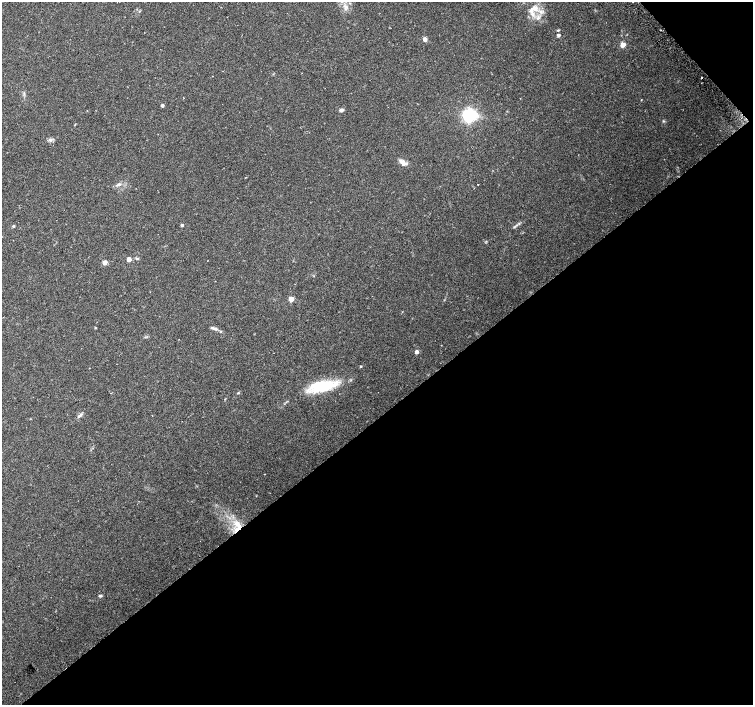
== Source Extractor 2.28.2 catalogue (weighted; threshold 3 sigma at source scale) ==
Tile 12 of 4 x 4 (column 4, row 3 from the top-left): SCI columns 4541-6042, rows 1637-3041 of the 6068 x 6021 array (HDU 1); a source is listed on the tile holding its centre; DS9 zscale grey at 2 x 2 block average (1 PNG px = mean of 2 x 2 image px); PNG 755 x 707 px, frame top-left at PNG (2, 2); no overlay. Shown black and unused: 42% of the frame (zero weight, under 2 of 3 exposures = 2% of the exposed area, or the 3 px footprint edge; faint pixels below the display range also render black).
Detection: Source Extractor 2.28.2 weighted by HDU 2 'WHT'; one run over the whole footprint, this tile lists its part. Background 0.0845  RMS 0.012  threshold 0.0519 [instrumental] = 3 sigma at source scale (4.5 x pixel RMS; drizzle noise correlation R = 1.50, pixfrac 1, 0.0396/0.0396 arcsec/px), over >= 5 px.
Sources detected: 31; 1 inside a brighter object's white glare — not listed; the other 30 listed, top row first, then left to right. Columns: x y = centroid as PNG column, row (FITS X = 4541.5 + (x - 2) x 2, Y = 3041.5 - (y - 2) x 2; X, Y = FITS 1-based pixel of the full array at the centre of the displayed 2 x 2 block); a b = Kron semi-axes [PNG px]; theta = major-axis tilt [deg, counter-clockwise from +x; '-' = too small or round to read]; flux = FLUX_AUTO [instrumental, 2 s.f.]
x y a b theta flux
534 8 11 8 -12 29
538 18 4 3 - 4.3
558 30 3 3 - 2.1
558 35 3 3 - 6
425 39 3 3 - 14
623 45 3 3 - 32
701 78 2 2 - 5.3
162 105 3 2 - 7.2
341 110 5 3 - 6.8
468 116 5 4 - 320
50 140 6 3 10 5.4
403 163 9 5 -44 11
119 184 5 4 - 4.8
519 223 3 2 - 2
182 225 2 2 - 6.3
13 226 3 2 - 4.5
514 227 4 2 - 2.6
137 258 4 2 - 2.5
129 259 3 3 - 23
105 262 3 3 - 29
291 299 3 3 - 39
95 328 3 2 - 1.9
214 328 10 3 -20 7.3
417 352 3 3 - 15
361 366 2 2 - 2.7
323 385 30 11 8 120
238 393 4 2 - 1.8
80 415 9 3 40 6
237 524 13 7 -51 31
100 596 4 3 - 3.6
Overlapping masked pixels (flux is a lower limit): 1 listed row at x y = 237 524